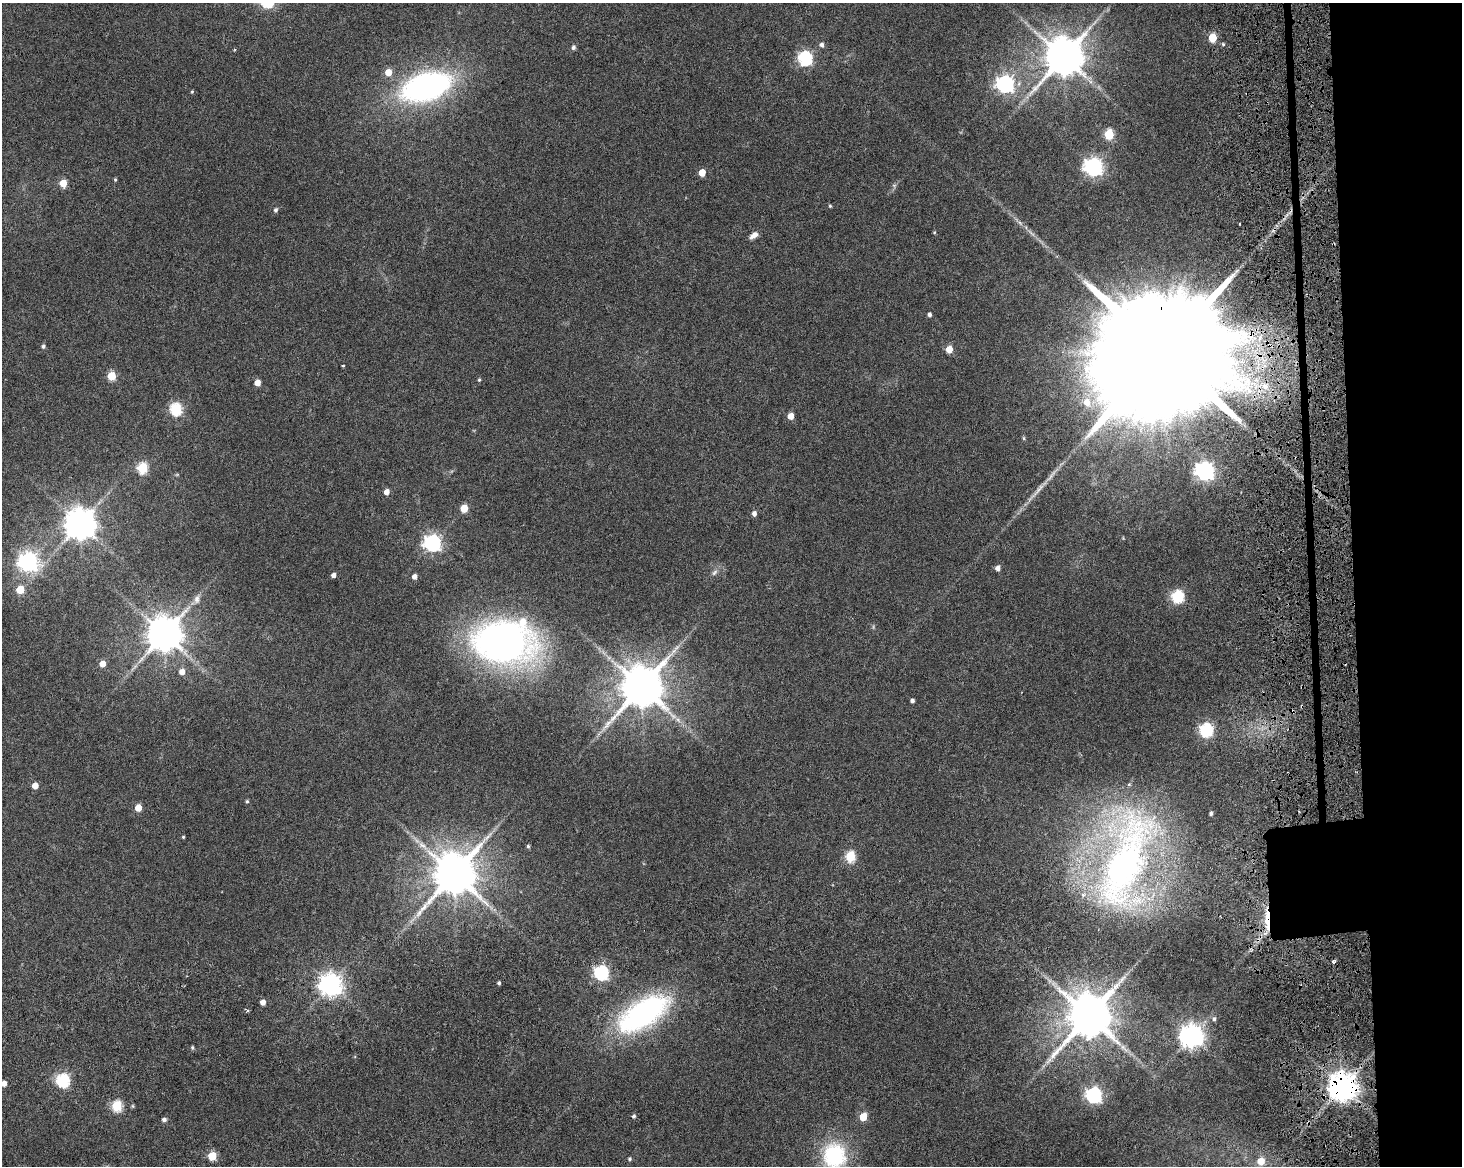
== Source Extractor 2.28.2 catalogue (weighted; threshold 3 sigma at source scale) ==
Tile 6 of 3 x 4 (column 3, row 2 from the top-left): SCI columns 2999-4458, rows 2486-3649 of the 4717 x 4901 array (HDU 1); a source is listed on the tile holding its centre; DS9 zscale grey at full resolution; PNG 1464 x 1168 px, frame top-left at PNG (2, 3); no overlay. Shown black and unused: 9% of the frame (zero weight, under 3 of 6 exposures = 11% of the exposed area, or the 3 px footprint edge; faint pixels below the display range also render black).
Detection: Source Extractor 2.28.2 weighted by HDU 2 'WHT'; one run over the whole footprint, this tile lists its part. Background 0.0622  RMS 0.0032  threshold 0.0131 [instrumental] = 3 sigma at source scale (4.09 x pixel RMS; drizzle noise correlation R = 1.36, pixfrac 0.8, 0.0396/0.0396 arcsec/px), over >= 5 px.
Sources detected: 98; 2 too faint to see at this stretch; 3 cosmic-ray / hot-pixel residue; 1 long thin detection or spike segment (spike, bleed or trail) — not listed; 2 inside a brighter listed object's ellipse — not listed separately; the other 90 listed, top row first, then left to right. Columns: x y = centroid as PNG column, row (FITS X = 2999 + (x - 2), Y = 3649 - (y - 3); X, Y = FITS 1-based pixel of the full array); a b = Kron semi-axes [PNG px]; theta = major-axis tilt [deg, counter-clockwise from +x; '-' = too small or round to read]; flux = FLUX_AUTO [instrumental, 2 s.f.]
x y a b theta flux
1212 37 5 5 - 11
1223 44 5 5 - 0.5
821 45 5 5 - 1.1
573 47 6 5 - 0.84
1063 57 12 11 - 1100
805 58 7 6 - 56
388 72 5 5 - 4.8
1005 84 7 7 - 100
426 87 40 22 18 100
192 91 4 4 - 0.33
1109 134 6 5 - 18
1093 167 7 7 - 130
702 172 5 5 - 5.1
115 180 5 4 - 0.38
63 183 5 5 - 6.3
830 206 4 4 - 0.37
276 210 5 5 - 0.74
934 232 5 3 - 0.27
754 235 11 6 34 1.7
1333 244 4 3 - 0.32
929 314 4 4 - 0.92
43 346 5 4 - 0.69
949 349 5 5 - 5.1
1163 350 65 27 -89 25000
343 366 4 2 - 0.26
111 376 5 5 - 12
479 380 5 4 - 0.38
257 383 5 4 - 3.1
1265 386 9 8 - 2.2
1087 402 9 8 - 4.2
176 409 6 6 - 33
791 416 5 4 - 3.8
1024 438 6 4 -89 0.39
142 468 6 5 - 24
1204 471 7 7 - 140
386 492 5 5 - 2.3
464 508 5 5 - 7.5
754 513 5 5 - 1.3
80 524 9 9 - 540
432 543 7 7 - 110
28 562 7 7 - 160
998 568 5 4 - 1.6
714 572 10 6 50 1
333 575 4 4 - 1.6
414 577 5 4 - 1.6
20 590 5 5 - 9.4
1177 596 6 6 - 35
197 599 13 7 77 1.6
164 634 10 10 - 820
502 642 57 37 -7 140
102 664 5 5 - 3.3
182 672 5 5 - 2.6
641 687 12 11 - 1300
912 701 4 4 - 0.85
678 720 9 6 -41 1.3
1206 730 6 6 - 48
35 786 5 4 - 3.7
247 801 5 4 - 0.46
138 808 5 4 - 5.5
1211 814 4 4 - 0.68
183 837 3 3 - 0.33
422 845 17 8 -36 2.9
528 846 5 4 - 0.54
850 856 6 5 - 20
1125 860 134 51 74 150
454 874 13 11 59 1400
1267 920 28 6 -89 6.2
1334 961 4 4 - 0.71
601 973 6 6 - 59
499 983 4 3 - 0.53
331 985 8 8 - 240
263 1002 4 4 - 2.3
643 1013 57 26 33 64
1089 1016 13 12 - 1500
1214 1019 6 6 - 0.77
1191 1036 8 8 - 280
192 1047 5 4 - 0.43
63 1081 6 6 - 48
4 1083 5 4 - 2.4
1342 1087 9 8 - 500
1093 1095 7 6 - 81
117 1106 6 5 - 24
133 1106 5 4 - 0.4
634 1116 5 5 - 0.64
863 1117 5 5 - 8.5
164 1120 5 5 - 0.99
212 1156 5 5 - 13
834 1156 30 26 -81 27
630 1159 5 4 - 0.55
1261 1161 6 6 - 4.4
Overlapping masked pixels (flux is a lower limit): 4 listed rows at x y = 1333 244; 1163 350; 1267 920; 1342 1087
Isophote crosses this tile's border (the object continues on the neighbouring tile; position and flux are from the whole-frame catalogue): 2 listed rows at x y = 4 1083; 834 1156